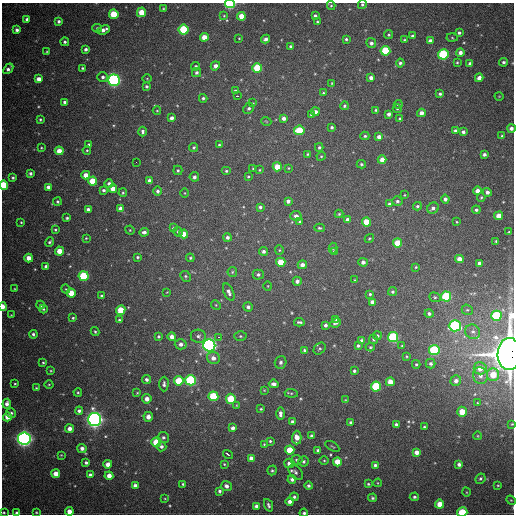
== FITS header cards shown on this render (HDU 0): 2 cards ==
NAXIS1  =                  512
NAXIS2  =                  512

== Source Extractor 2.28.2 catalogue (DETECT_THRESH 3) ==
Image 512 x 512 px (HDU 0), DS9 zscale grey, 1 PNG px = 1 image px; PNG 516 x 516 px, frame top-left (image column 1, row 512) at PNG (2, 3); each listed source drawn as its Kron ellipse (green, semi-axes under 4 px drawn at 4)
Background 906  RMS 25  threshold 74.6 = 3 sigma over >= 5 px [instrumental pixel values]
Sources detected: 333; all 333 listed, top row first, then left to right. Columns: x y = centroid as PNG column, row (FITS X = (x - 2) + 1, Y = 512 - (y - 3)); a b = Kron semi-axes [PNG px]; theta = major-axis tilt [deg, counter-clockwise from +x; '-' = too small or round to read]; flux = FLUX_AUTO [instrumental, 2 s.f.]
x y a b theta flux
230 4 5 3 - 2.1e+05
362 4 4 4 - 3.1e+03
331 6 4 4 - 2.1e+03
163 8 4 4 - 1.7e+03
141 12 5 4 - 2.8e+04
114 14 5 4 - 5.1e+04
224 16 4 4 - 1.4e+03
241 16 4 4 - 2.4e+04
315 16 3 3 - 3.8e+03
27 19 4 4 - 5.7e+03
59 21 4 4 - 4.3e+03
318 22 4 3 - 2.3e+03
97 28 5 4 - 2.6e+03
17 30 4 4 - 5.2e+03
104 30 6 4 23 8.1e+03
184 30 5 5 - 1.2e+05
459 33 3 3 - 3.1e+03
389 35 4 4 - 2.2e+03
412 36 4 3 - 3.9e+03
204 37 4 4 - 2.1e+04
239 38 3 3 - 1.1e+03
452 38 5 3 - 1.7e+03
266 39 4 3 - 5.5e+03
346 39 3 3 - 2.5e+03
404 40 4 3 - 1.9e+03
430 41 4 4 - 8.8e+03
65 42 4 4 - 3.5e+03
371 43 5 5 - 5.3e+03
291 46 4 4 - 3.4e+03
86 49 3 3 - 4.6e+03
385 51 5 5 - 8.7e+04
47 52 4 3 - 1.6e+03
460 52 4 4 - 8.7e+03
443 54 5 5 - 1.5e+05
457 62 4 3 - 2.0e+03
503 62 4 4 - 3.9e+03
400 63 4 4 - 3.5e+03
470 64 4 3 - 4.4e+03
196 66 4 3 - 2.4e+03
215 66 5 4 - 9.1e+03
82 68 3 3 - 2.1e+03
257 68 5 5 - 6.8e+04
8 69 6 4 48 5.7e+03
196 72 5 4 - 4.3e+03
103 77 5 5 - 4.9e+03
147 78 4 3 - 1.3e+03
371 78 4 4 - 7.3e+03
479 78 4 4 - 1.2e+04
39 79 4 4 - 1.3e+04
114 80 5 5 - 4.1e+05
332 83 3 3 - 1.5e+03
147 86 3 3 - 3.2e+03
235 91 4 3 - 3.2e+03
323 93 3 3 - 2.0e+03
440 94 4 3 - 3.3e+03
237 96 3 2 - 3.3e+03
499 96 4 3 - 1.2e+03
203 98 4 4 - 3.4e+03
64 102 4 3 - 3.6e+03
253 103 4 4 - 1.5e+03
398 104 4 4 - 2.1e+03
344 106 4 4 - 3.2e+03
249 108 6 5 - 4.3e+03
397 109 4 4 - 2.0e+03
376 110 4 3 - 2.5e+03
157 111 4 3 - 1.4e+03
315 112 4 4 - 7.2e+03
421 113 4 4 - 9.0e+03
389 114 4 4 - 6.1e+03
311 115 4 3 - 3.6e+03
172 118 4 4 - 6.6e+03
284 118 4 4 - 7.1e+03
40 119 3 3 - 2.2e+03
400 119 3 3 - 3.0e+03
266 121 5 3 - 1.4e+03
332 127 4 4 - 3.1e+03
511 128 4 4 - 6.1e+03
299 130 5 5 - 6.6e+04
143 131 5 3 - 4.3e+03
455 131 4 4 - 4.2e+03
463 132 4 3 - 5.0e+03
365 136 4 4 - 2.7e+03
502 136 4 4 - 2.5e+03
379 137 4 4 - 8.0e+03
89 144 3 3 - 2.8e+03
219 145 4 4 - 2.3e+03
194 147 5 4 - 3.2e+03
319 147 4 4 - 2.9e+03
41 148 3 2 - 1.5e+03
87 150 4 3 - 1.9e+03
59 151 4 4 - 2.1e+04
307 154 3 3 - 1.7e+03
484 154 4 3 - 4.4e+03
321 156 5 4 - 1.9e+03
382 160 4 4 - 1.5e+04
136 162 2 2 - 2.9e+03
361 164 4 3 - 2.4e+03
277 167 4 4 - 2.8e+04
253 168 3 2 - 1.3e+03
288 168 4 4 - 1.4e+03
178 170 5 4 - 2.6e+03
259 170 3 3 - 1.6e+03
226 171 5 4 - 2.6e+03
30 173 4 3 - 4.5e+03
86 175 4 4 - 1.6e+04
248 176 3 3 - 1.8e+03
194 177 5 4 - 4.3e+03
13 178 4 4 - 2.9e+03
92 181 4 4 - 3.4e+04
149 181 4 4 - 9.3e+03
109 184 4 4 - 5.6e+03
4 185 4 4 - 6.5e+04
48 187 4 4 - 6.1e+03
113 189 4 4 - 1.4e+04
104 190 4 4 - 3.6e+03
157 191 4 4 - 4.3e+03
477 191 4 4 - 1.1e+04
487 192 4 4 - 5.9e+03
123 193 4 3 - 2.0e+03
185 193 5 3 - 1.3e+03
404 195 4 2 - 1.1e+03
481 197 4 3 - 1.9e+03
445 199 4 4 - 5.7e+03
288 201 4 4 - 5.8e+03
397 201 5 5 - 3.9e+03
57 202 4 4 - 2.6e+03
389 204 4 4 - 3.5e+03
417 206 4 4 - 2.8e+03
260 207 4 3 - 3.5e+03
433 208 6 5 - 5.5e+03
120 209 4 4 - 9.4e+03
88 210 4 3 - 6.7e+03
476 210 4 4 - 4.0e+03
339 214 4 4 - 2.0e+03
296 216 5 5 - 6.7e+03
499 216 4 4 - 1.8e+04
67 218 3 3 - 2.5e+03
348 220 4 4 - 8.4e+03
299 221 4 3 - 2.2e+03
21 222 4 3 - 1.7e+03
366 222 4 4 - 3.3e+04
457 222 2 2 - 1.2e+03
173 228 4 4 - 1.9e+03
319 228 5 4 - 2.1e+03
55 230 4 4 - 2.5e+03
130 230 4 4 - 1.7e+03
144 232 4 4 - 5.1e+03
178 232 5 4 - 3.5e+03
509 232 4 3 - 1.8e+03
184 234 4 4 - 1.5e+04
227 237 4 4 - 5.1e+03
86 238 3 3 - 1.5e+03
369 238 5 4 - 2.0e+03
496 241 3 3 - 1.8e+03
50 242 5 4 - 3.0e+03
398 243 4 4 - 4.2e+04
333 248 5 4 - 3.0e+03
279 250 5 4 - 1.8e+03
59 251 4 4 - 2.4e+04
264 251 4 4 - 4.5e+03
335 252 4 4 - 3.3e+03
137 257 3 3 - 2.3e+03
29 258 4 4 - 1.5e+04
190 258 4 4 - 2.0e+03
459 259 4 4 - 1.4e+04
281 262 4 4 - 3.6e+04
363 262 5 4 - 6.9e+03
479 263 4 3 - 4.6e+03
302 265 5 4 - 8.3e+03
46 266 4 4 - 3.8e+03
416 267 4 3 - 1.9e+03
232 272 5 4 - 2.2e+03
258 275 5 5 - 3.9e+03
84 276 5 5 - 1.0e+05
186 276 6 5 - 2.6e+03
355 280 4 4 - 1.3e+03
297 281 4 4 - 6.4e+03
268 286 5 3 - 1.2e+03
14 289 4 2 - 1.2e+03
66 289 4 3 - 1.7e+03
167 292 3 2 - 1.0e+03
229 292 9 5 -65 7.3e+03
392 292 4 4 - 2.8e+03
71 293 4 4 - 3.0e+04
370 294 4 3 - 2.7e+03
102 296 3 3 - 3.2e+03
446 296 5 5 - 1.2e+05
435 297 6 4 -21 3.0e+03
373 302 4 4 - 1.1e+04
40 305 4 4 - 3.9e+03
216 305 5 4 - 1.9e+03
3 307 4 3 - 2.1e+04
248 307 5 4 - 4.9e+03
43 309 4 3 - 2.2e+03
121 310 5 4 - 4.0e+04
467 310 6 5 - 2.4e+03
429 313 4 4 - 4.6e+03
11 315 4 4 - 1.3e+03
496 316 5 5 - 1.2e+05
73 318 3 3 - 2.2e+03
336 319 4 3 - 2.0e+03
119 320 3 3 - 2.5e+03
299 322 5 3 - 3.5e+03
335 323 6 3 24 3.1e+03
325 325 3 3 - 3.9e+03
455 326 6 5 - 2.0e+05
95 332 4 3 - 2.0e+03
473 332 8 7 - 6.4e+03
33 334 4 3 - 3.6e+03
158 336 3 3 - 2.7e+03
198 336 7 6 - 5.2e+03
240 336 6 5 - 2.8e+03
377 336 4 4 - 3.6e+03
172 337 4 4 - 1.1e+04
218 337 3 2 - 4.5e+03
393 337 5 5 - 1.6e+05
374 339 4 4 - 3.1e+03
362 341 4 4 - 7.9e+03
181 344 6 5 - 7.6e+03
209 345 6 6 - 6.0e+05
358 346 4 4 - 3.7e+03
402 346 4 4 - 1.8e+03
370 347 4 4 - 2.2e+03
320 349 7 5 42 2.5e+03
304 350 3 3 - 2.8e+03
434 350 5 5 - 1.4e+05
509 354 16 11 87 3.9e+06
407 356 4 3 - 1.6e+03
213 358 6 6 - 1.0e+04
281 362 6 5 - 4.8e+03
43 363 3 3 - 1.8e+03
416 364 4 4 - 2.3e+03
431 364 5 5 - 4.6e+03
480 368 6 6 - 1.9e+04
51 371 4 3 - 1.7e+03
354 371 3 3 - 3.2e+03
493 375 6 6 - 3.6e+04
480 376 8 7 - 9.3e+03
146 380 4 4 - 5.1e+03
191 380 5 5 - 1.8e+05
179 381 5 4 - 5.1e+04
456 381 5 5 - 7.8e+03
390 382 4 4 - 2.2e+04
15 384 3 2 - 1.7e+03
49 384 4 3 - 1.5e+03
164 384 7 4 89 4.6e+03
274 384 5 4 - 6.1e+03
376 387 5 5 - 1.0e+05
36 388 4 4 - 1.7e+03
264 390 4 3 - 1.2e+03
78 392 4 3 - 1.9e+03
137 393 3 3 - 1.6e+03
291 393 6 3 -6 1.9e+03
213 396 5 5 - 9.4e+04
147 399 4 4 - 1.1e+04
231 399 5 5 - 6.2e+04
345 400 3 2 - 1.1e+03
477 403 4 2 - 1.2e+03
7 404 5 4 - 7.8e+03
236 405 4 2 - 1.1e+03
261 409 3 2 - 1.8e+03
79 411 4 4 - 5.4e+03
462 412 5 4 - 3.1e+04
11 413 5 5 - 3.9e+03
280 414 6 3 -90 6.3e+03
7 417 4 4 - 2.0e+04
148 417 5 4 - 1.2e+04
95 419 6 6 - 8.2e+05
292 422 4 4 - 5.1e+03
351 423 3 3 - 3.8e+03
396 424 3 3 - 3.5e+03
512 424 3 2 - 1.3e+03
424 427 3 2 - 1.8e+03
233 428 4 4 - 7.5e+03
70 429 4 4 - 9.8e+03
312 436 4 3 - 5.3e+03
478 436 4 3 - 1.2e+03
163 437 5 5 - 4.2e+03
297 438 7 4 88 1.6e+04
24 439 6 6 - 7.4e+05
270 441 3 3 - 2.4e+03
156 442 5 4 - 5.3e+04
264 444 4 4 - 1.6e+03
161 446 5 5 - 4.9e+03
332 446 8 2 -30 1.3e+03
82 448 4 4 - 7.7e+03
290 450 4 4 - 3.5e+04
318 450 4 3 - 4.5e+03
417 452 4 4 - 1.2e+04
228 454 5 3 - 1.7e+04
61 455 3 3 - 1.4e+03
251 458 4 4 - 8.6e+03
296 460 6 4 -4 3.0e+03
324 460 5 3 - 1.8e+03
304 461 5 5 - 3.3e+03
337 462 4 4 - 2.9e+04
86 463 4 3 - 4.0e+03
289 463 5 4 - 1.1e+04
108 464 4 4 - 1.2e+04
224 464 3 3 - 1.5e+03
459 464 4 4 - 5.7e+03
375 465 4 4 - 3.8e+03
272 470 5 4 - 2.6e+03
296 472 9 5 -46 4.6e+03
56 474 4 4 - 1.9e+04
90 475 4 3 - 3.7e+03
109 476 4 4 - 1.3e+04
292 479 4 4 - 5.4e+03
480 479 5 4 - 2.9e+03
378 483 4 3 - 1.2e+03
183 484 3 3 - 2.2e+03
368 484 4 3 - 2.1e+03
498 485 4 3 - 1.6e+03
135 486 4 4 - 9.2e+03
226 486 5 5 - 6.8e+03
308 486 4 4 - 3.6e+03
219 491 4 3 - 3.5e+03
466 492 4 3 - 1.4e+03
294 497 4 4 - 3.7e+03
414 497 4 4 - 3.3e+03
372 498 4 4 - 2.9e+03
165 499 4 2 - 1.2e+03
511 500 5 4 - 1.8e+03
290 501 4 4 - 8.3e+03
440 504 4 4 - 2.4e+04
268 505 6 4 -68 3.9e+03
256 506 4 4 - 7.2e+03
69 511 4 4 - 1.3e+04
4 512 3 3 - 1.7e+03
36 512 4 3 - 1.6e+03
462 512 5 5 - 6.2e+04
17 513 3 3 - 3.3e+03
304 513 4 3 - 3.7e+03
At the frame edge (FLAGS 8, measured only in part): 14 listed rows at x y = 230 4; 362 4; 503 62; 511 128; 4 185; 3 307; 509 354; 512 424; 511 500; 69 511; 4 512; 462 512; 17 513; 304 513